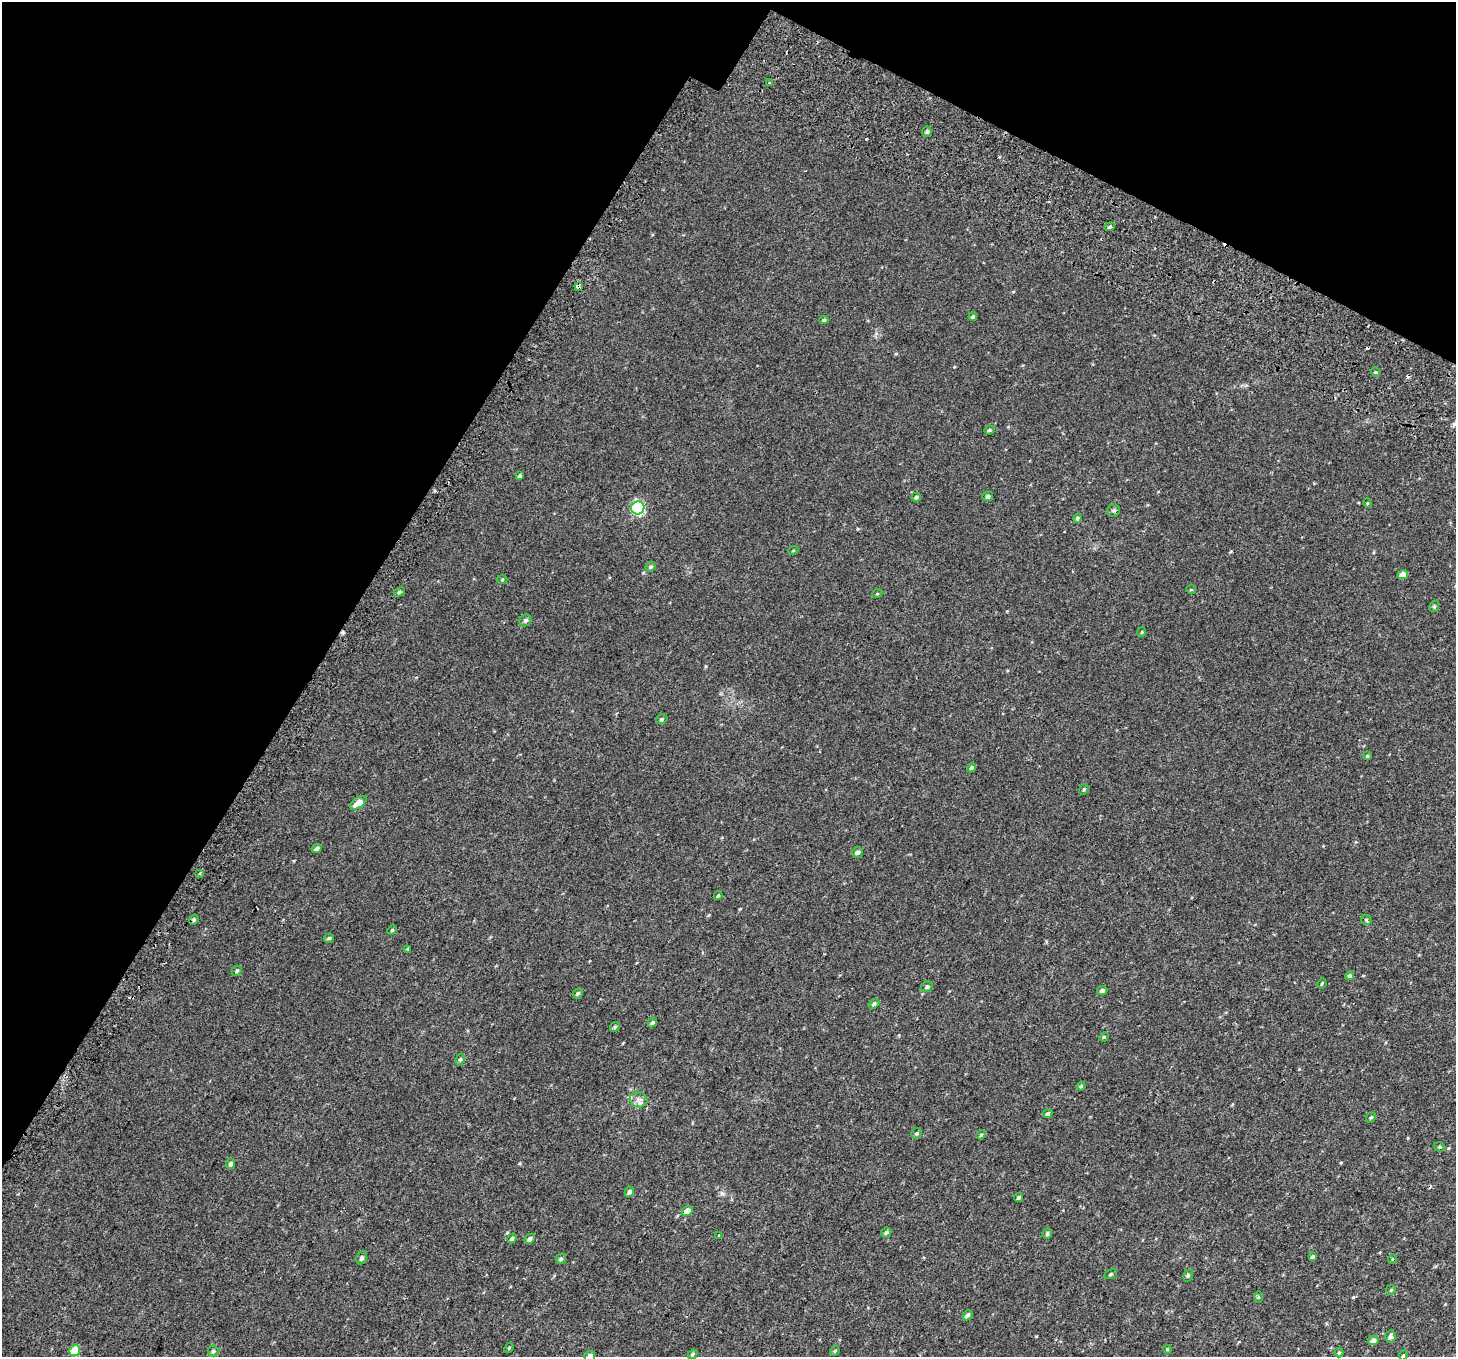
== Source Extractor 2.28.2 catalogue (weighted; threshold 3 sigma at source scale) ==
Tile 2 of 4 x 4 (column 2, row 1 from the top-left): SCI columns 1531-2984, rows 4375-5729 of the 5977 x 6104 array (HDU 1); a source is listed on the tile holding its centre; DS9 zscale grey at full resolution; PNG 1458 x 1359 px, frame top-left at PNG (2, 2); each listed source drawn as its Kron ellipse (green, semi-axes under 4 px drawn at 4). Shown black and unused: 28% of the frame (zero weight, under 2 of 3 exposures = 6% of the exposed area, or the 3 px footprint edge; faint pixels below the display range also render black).
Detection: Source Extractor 2.28.2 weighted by HDU 2 'WHT'; one run over the whole footprint, this tile lists its part. Background 0.0187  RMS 0.0068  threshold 0.0308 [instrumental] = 3 sigma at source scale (4.5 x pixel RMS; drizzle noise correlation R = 1.50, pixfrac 1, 0.0396/0.0396 arcsec/px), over >= 5 px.
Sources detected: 91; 5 cosmic-ray / hot-pixel residue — neither listed nor drawn; the other 86 listed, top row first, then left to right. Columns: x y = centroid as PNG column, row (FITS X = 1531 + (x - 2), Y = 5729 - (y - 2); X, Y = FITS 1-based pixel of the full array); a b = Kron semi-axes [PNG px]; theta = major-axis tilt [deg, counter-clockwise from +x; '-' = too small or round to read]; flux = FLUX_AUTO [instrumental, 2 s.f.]
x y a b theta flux
769 83 3 3 - 0.65
927 132 5 4 - 1.1
1110 227 5 4 - 0.99
578 286 4 4 - 4.5
973 317 4 4 - 1.1
824 320 4 4 - 0.85
1375 372 5 3 - 0.61
989 430 5 4 - 0.78
520 476 4 3 - 1.2
988 496 5 5 - 1.3
916 497 4 4 - 1
1367 503 5 3 - 0.52
638 508 7 6 - 85
1113 510 6 6 - 1.2
1077 518 4 4 - 1
793 551 5 3 - 0.52
650 567 5 4 - 1.1
1403 575 5 4 - 6
502 580 5 3 - 0.57
1191 590 5 3 - 0.51
399 592 6 4 24 1
877 594 5 3 - 0.54
1434 606 6 4 70 0.89
525 620 6 5 - 1.4
1142 632 5 4 - 0.61
662 719 6 4 17 0.96
1367 756 4 4 - 0.73
971 768 5 4 - 1.2
1084 790 5 4 - 0.83
358 803 9 5 37 6.9
317 848 5 4 - 1.7
857 852 5 5 - 2
200 873 3 3 - 0.93
718 895 5 3 - 0.73
194 920 5 4 - 0.96
1366 920 5 4 - 0.85
392 930 5 4 - 0.72
329 938 5 4 - 0.77
407 949 3 3 - 1.7
237 971 5 4 - 1.1
1350 976 5 4 - 1.3
1322 983 5 3 - 0.78
927 987 6 5 - 1.3
1102 991 5 4 - 2
578 993 5 4 - 1.2
874 1004 6 4 39 1.2
652 1023 5 4 - 1.1
615 1027 5 4 - 0.85
1104 1037 5 4 - 0.7
460 1059 6 4 61 1
1081 1086 4 4 - 0.71
638 1099 9 7 -17 2.9
1048 1114 5 4 - 1.3
1371 1117 5 4 - 0.75
917 1133 5 5 - 1
981 1135 5 4 - 0.8
1439 1147 6 4 -18 0.81
231 1164 5 4 - 1.7
629 1192 5 4 - 1.6
1019 1197 5 4 - 1.1
687 1211 5 4 - 5.8
886 1232 5 5 - 1.2
1047 1234 5 4 - 1.1
719 1235 3 3 - 1.7
512 1238 5 4 - 1
530 1239 6 4 46 1.9
1313 1257 4 3 - 1.2
362 1258 7 5 65 1.6
561 1259 5 5 - 1.1
1392 1259 5 3 - 0.51
1111 1274 6 4 28 0.86
1188 1276 6 4 63 1
1391 1290 5 4 - 0.79
1258 1297 6 4 89 0.62
967 1315 5 4 - 1.8
1390 1336 6 5 - 1.6
1373 1340 5 5 - 2.5
509 1348 5 4 - 0.72
1167 1349 4 3 - 0.56
75 1351 6 5 - 19
213 1351 5 5 - 1.2
835 1351 5 4 - 0.87
1339 1352 5 4 - 0.79
692 1354 5 3 - 1
1403 1355 5 4 - 0.81
590 1356 5 5 - 3.5
Overlapping masked pixels (flux is a lower limit): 1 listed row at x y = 578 286
Isophote crosses this tile's border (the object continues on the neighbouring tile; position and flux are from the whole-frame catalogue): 2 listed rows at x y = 1403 1355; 590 1356